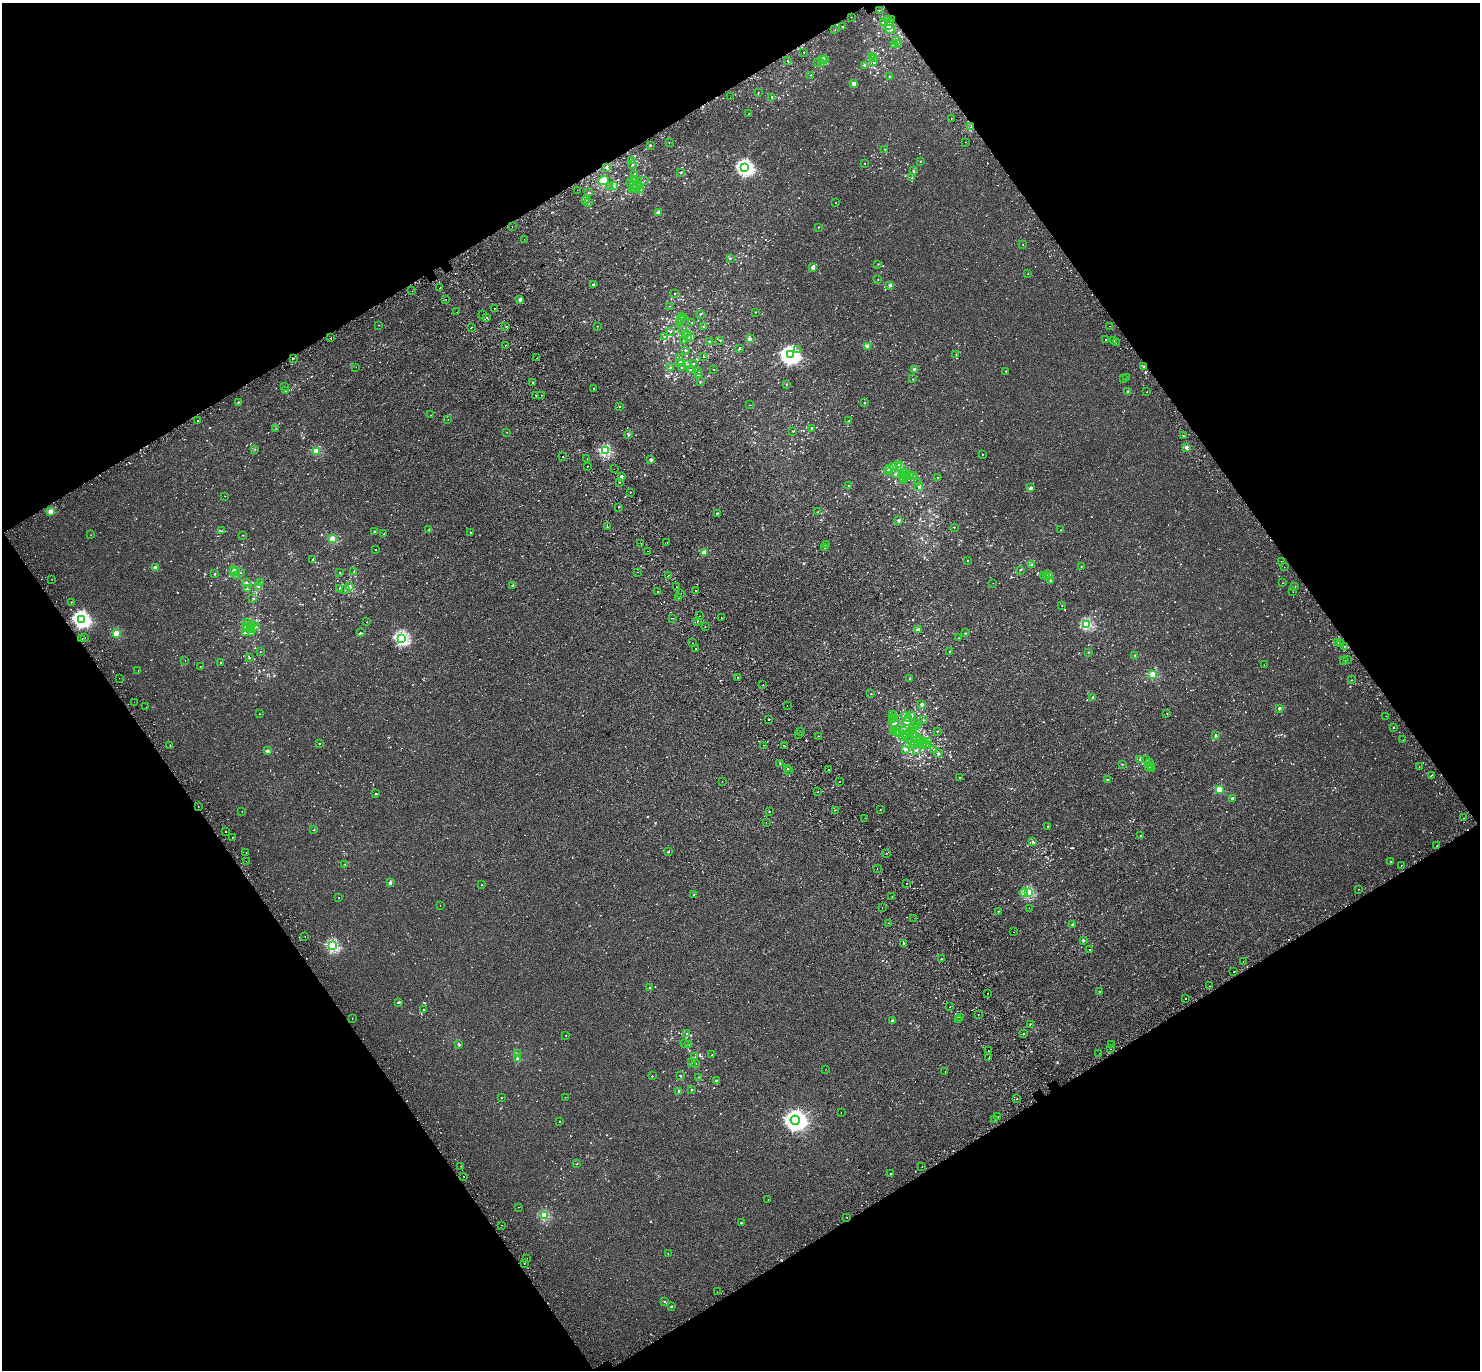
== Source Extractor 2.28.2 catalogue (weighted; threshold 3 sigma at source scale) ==
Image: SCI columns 78-5987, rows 233-5701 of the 6079 x 5979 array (HDU 1 of 3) = the unmasked area's bounding box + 8 px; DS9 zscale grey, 4 x 4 block average (1 PNG px = mean of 4 x 4 image px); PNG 1482 x 1372 px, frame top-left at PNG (2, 3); each listed source drawn as its Kron ellipse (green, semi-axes under 4 px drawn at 4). Shown black and unused: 48% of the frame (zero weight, under 2 of 3 exposures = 5% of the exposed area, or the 3 px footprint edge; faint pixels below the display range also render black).
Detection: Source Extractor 2.28.2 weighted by HDU 2 'WHT'. Background 0.00379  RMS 0.0027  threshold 0.012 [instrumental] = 3 sigma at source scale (4.5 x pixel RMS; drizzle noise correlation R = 1.50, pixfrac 1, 0.0396/0.0396 arcsec/px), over >= 5 px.
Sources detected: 1415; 12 too faint to see at this stretch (4 x 4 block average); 46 cosmic-ray / hot-pixel residue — neither listed nor drawn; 78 coinciding with a brighter row at this scale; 17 inside a brighter listed object's ellipse — not listed separately; of the other 1262, all 500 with FLUX_AUTO >= 0.655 (the completeness limit of this list) listed and drawn (762 fainter detections not listed), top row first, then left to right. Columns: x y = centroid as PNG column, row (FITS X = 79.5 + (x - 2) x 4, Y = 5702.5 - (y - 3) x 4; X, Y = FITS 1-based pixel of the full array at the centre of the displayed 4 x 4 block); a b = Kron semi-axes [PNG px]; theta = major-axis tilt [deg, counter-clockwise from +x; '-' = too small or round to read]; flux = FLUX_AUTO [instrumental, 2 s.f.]
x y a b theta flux
879 11 2 2 - 2.3
851 17 2 2 - 1.6
888 19 2 2 - 0.75
892 20 2 2 - 1.3
884 22 2 2 - 2.4
890 22 3 3 - 2.4
889 25 2 2 - 12
842 27 2 2 - 1.5
890 29 5 4 - 6
835 30 2 2 - 0.84
896 40 2 2 - 2.8
899 43 4 2 - 2.2
895 44 3 2 - 1.4
804 52 2 2 - 1.4
872 56 2 2 - 0.73
874 58 2 2 - 0.78
822 60 2 2 - 1.2
825 60 2 2 - 4
787 61 2 2 - 2.5
873 61 2 2 - 0.83
818 63 2 2 - 1.3
821 63 3 2 - 1.3
864 65 3 2 - 2.3
810 75 2 2 - 0.84
889 77 2 2 - 1.6
854 84 2 2 - 19
758 92 2 2 - 0.92
730 97 2 2 - 0.81
772 97 2 2 - 1.3
749 114 2 2 - 0.8
951 119 2 2 - 6
971 127 2 2 - 1.3
965 142 2 2 - 0.74
669 143 2 2 - 1
650 145 2 2 - 4.3
885 149 2 2 - 0.91
631 161 2 2 - 0.8
920 161 2 2 - 0.93
865 163 2 2 - 0.69
632 165 2 2 - 1.2
606 167 2 2 - 2.3
745 168 3 3 - 410
913 170 2 2 - 0.71
681 173 2 2 - 0.97
635 174 3 2 - 0.79
912 178 3 2 - 0.84
604 180 5 3 - 8.4
633 180 2 2 - 0.88
636 181 3 2 - 0.91
644 181 2 2 - 0.68
630 182 4 2 - 2.3
633 185 3 2 - 3.4
614 186 2 2 - 0.91
610 187 2 2 - 1.1
638 187 2 2 - 1.8
632 189 2 2 - 0.76
636 189 2 2 - 0.79
640 189 2 2 - 1.9
577 190 2 2 - 0.85
589 193 2 2 - 1.2
585 200 2 2 - 1.1
588 203 2 2 - 1.1
836 203 2 2 - 0.67
658 213 2 2 - 24
512 227 2 2 - 0.87
818 227 2 2 - 1.4
524 239 2 2 - 1.2
1023 245 2 2 - 0.82
730 258 2 2 - 1.8
878 264 2 2 - 0.82
813 267 2 2 - 19
1028 274 2 2 - 0.76
878 279 2 2 - 0.81
593 284 2 2 - 1.2
890 285 3 2 - 2.8
440 288 2 2 - 3.5
412 291 2 2 - 1.1
675 293 2 2 - 0.9
446 299 2 2 - 2.2
520 299 2 2 - 12
669 306 2 2 - 0.88
494 308 2 2 - 3.5
457 312 2 2 - 1.4
756 312 2 2 - 0.79
483 314 2 2 - 0.71
700 314 2 2 - 2.8
681 317 2 2 - 1.4
487 318 2 2 - 9.5
683 318 2 2 - 0.71
681 319 3 2 - 1.2
680 322 3 2 - 0.72
692 322 2 2 - 0.94
379 325 2 2 - 1.1
506 326 2 2 - 2.1
597 326 2 2 - 0.7
1110 326 2 2 - 1.4
471 327 2 2 - 2.4
703 327 2 2 - 1.7
683 329 2 2 - 1
670 331 2 2 - 1.8
686 333 2 2 - 2
664 337 2 2 - 1.1
691 337 2 2 - 10
331 338 2 2 - 2.3
689 338 2 2 - 0.82
750 339 2 2 - 1.9
1105 339 2 2 - 2.8
684 340 2 2 - 0.68
720 340 2 2 - 0.7
1114 340 2 2 - 1.3
709 341 2 2 - 1.6
1116 343 2 2 - 0.72
505 345 2 2 - 2.1
867 346 2 2 - 19
740 348 2 2 - 1.4
797 350 2 2 - 0.78
686 351 2 2 - 1.7
956 354 2 2 - 0.97
790 355 4 4 - 660
703 356 2 2 - 0.78
679 357 2 2 - 0.83
293 358 2 2 - 0.8
537 358 2 2 - 1.4
680 362 2 2 - 2
688 364 2 2 - 1
694 364 2 2 - 1.8
356 367 2 2 - 0.75
1144 367 2 2 - 3.4
671 368 2 2 - 0.88
681 368 2 2 - 1.1
691 369 2 2 - 0.74
714 369 2 2 - 3
914 369 2 2 - 11
699 371 2 2 - 1.1
1006 371 2 2 - 1.5
698 375 2 2 - 2.2
1126 377 2 2 - 2.5
1123 378 2 2 - 0.75
913 379 2 2 - 0.82
700 382 2 2 - 1.7
532 383 2 2 - 2.1
786 384 2 2 - 0.75
284 386 2 2 - 1.1
593 388 2 2 - 0.67
285 391 3 2 - 0.83
1128 392 2 2 - 4.1
1147 392 2 2 - 0.99
536 395 2 2 - 1.1
542 395 2 2 - 1.4
238 402 2 2 - 1.9
865 403 2 2 - 2
750 405 2 2 - 0.85
620 407 2 2 - 1.9
430 415 2 2 - 0.67
448 419 2 2 - 0.83
197 421 2 2 - 1.3
849 421 2 2 - 1.6
276 428 2 2 - 0.75
811 428 2 2 - 0.86
793 431 2 2 - 1
507 432 2 2 - 0.9
628 435 2 2 - 2.5
1183 436 2 2 - 1.6
1186 447 2 2 - 19
255 449 3 2 - 0.72
605 450 2 2 - 170
317 451 2 2 - 55
982 454 2 2 - 0.8
562 457 2 2 - 4
587 459 2 2 - 1.5
651 460 2 2 - 11
898 464 3 2 - 5.5
587 466 2 2 - 18
894 466 2 2 - 1.6
901 466 2 2 - 0.79
889 468 3 2 - 1.9
614 469 2 2 - 0.67
887 471 2 2 - 2
906 472 2 2 - 2.6
904 473 2 2 - 1
896 474 2 2 - 3.2
906 475 3 2 - 1.3
909 475 2 2 - 0.83
621 476 2 2 - 9
913 476 2 2 - 0.69
903 477 2 2 - 2.9
937 477 2 2 - 0.72
903 480 2 2 - 4.1
619 482 2 2 - 3
917 482 2 2 - 0.67
848 486 2 2 - 0.99
919 487 2 2 - 4.2
1030 488 2 2 - 14
630 492 2 2 - 2.6
225 496 2 2 - 0.77
618 507 2 2 - 2.1
51 511 2 2 - 40
818 512 2 2 - 0.73
717 513 2 2 - 3.7
899 520 2 2 - 8.9
607 527 2 2 - 2.3
954 527 2 2 - 0.81
429 530 2 2 - 1.1
1061 530 2 2 - 1.7
221 531 2 2 - 0.91
375 532 2 2 - 1.3
470 532 2 2 - 1.6
384 533 2 2 - 0.8
91 535 2 2 - 0.82
243 535 2 2 - 1.3
332 538 2 2 - 46
667 542 2 2 - 1.2
641 544 2 2 - 2.5
826 545 2 2 - 1.5
825 547 2 2 - 2.2
376 550 2 2 - 0.74
648 551 2 2 - 0.72
704 552 2 2 - 32
312 560 2 2 - 1.5
967 561 2 2 - 0.75
1281 561 2 2 - 1.3
1032 564 2 2 - 2.4
1081 566 2 2 - 1.5
1284 567 2 2 - 0.89
155 568 2 2 - 15
234 570 4 2 - 2
1020 570 2 2 - 1.1
354 571 3 2 - 0.73
234 572 2 2 - 4.8
638 572 2 2 - 0.84
240 573 2 2 - 0.69
340 573 2 2 - 1.6
214 574 2 2 - 2.5
237 575 2 2 - 1.3
669 575 2 2 - 3.8
1049 575 4 2 - 3.9
1043 576 2 2 - 0.71
1047 577 2 2 - 0.7
52 579 2 2 - 2.1
1050 581 2 2 - 1.4
261 582 2 2 - 0.73
246 583 3 2 - 2.3
993 583 2 2 - 1.8
1283 583 2 2 - 1.3
513 585 2 2 - 5.9
258 586 2 2 - 1.7
350 587 3 3 - 2.1
676 587 2 2 - 1.1
1295 587 2 2 - 4.9
340 588 2 2 - 1.5
247 589 2 2 - 0.79
346 589 2 2 - 0.65
696 590 2 2 - 1.9
658 592 2 2 - 4.3
1293 592 2 2 - 1.1
681 593 2 2 - 1.5
253 598 2 2 - 0.75
679 598 2 2 - 0.7
71 602 2 2 - 1.4
1062 606 2 2 - 0.7
699 616 2 2 - 2.8
673 618 2 2 - 2.9
721 618 2 2 - 3.6
81 619 3 3 - 510
697 621 2 2 - 2.2
367 622 2 2 - 0.82
246 623 2 2 - 0.7
1087 624 2 2 - 130
251 625 4 2 - 2.1
245 626 2 2 - 1.1
705 626 2 2 - 1.1
247 627 2 2 - 0.77
255 627 3 2 - 2.2
250 629 3 2 - 1.1
918 630 4 2 - 5.2
116 633 2 2 - 50
245 633 2 2 - 1.9
251 633 2 2 - 2.2
360 633 2 2 - 1.8
966 633 2 2 - 0.94
85 638 2 2 - 1.9
401 638 2 2 - 240
959 638 2 2 - 1.6
82 639 2 2 - 2
693 643 2 2 - 5.4
1337 643 2 2 - 1.8
1340 644 2 2 - 1.1
1344 646 2 2 - 0.96
695 649 2 2 - 1.1
950 651 2 2 - 1.1
260 652 2 2 - 1.1
1088 652 2 2 - 1.3
1135 655 2 2 - 2
249 658 2 2 - 0.92
1344 660 2 2 - 1.1
1347 660 2 2 - 2.1
185 661 2 2 - 0.89
221 662 2 2 - 0.7
1264 665 2 2 - 0.8
200 666 2 2 - 0.71
138 671 2 2 - 0.73
1153 675 2 2 - 67
737 677 2 2 - 2.5
119 678 2 2 - 2.5
910 679 2 2 - 1.3
1351 680 2 2 - 1.5
763 685 2 2 - 1.9
871 694 2 2 - 0.97
1093 697 2 2 - 4
134 702 2 2 - 1.8
922 704 3 3 - 3
787 706 2 2 - 0.93
146 707 2 2 - 1.5
1279 708 2 2 - 9.1
1167 713 2 2 - 1
259 714 2 2 - 0.7
892 714 3 2 - 1.2
904 716 2 2 - 2.1
911 716 2 2 - 1.9
1386 716 2 2 - 1.2
894 717 3 2 - 1.4
769 719 2 2 - 2
908 719 3 2 - 2.4
892 720 2 2 - 0.93
923 720 2 2 - 0.86
907 722 4 3 - 2.9
894 723 5 3 - 3.5
918 724 2 2 - 1.7
913 727 3 2 - 0.8
916 727 3 2 - 1.3
1393 728 2 2 - 1.6
904 731 2 2 - 1.4
937 731 2 2 - 1
801 732 2 2 - 1.5
894 732 2 2 - 0.68
897 732 3 2 - 3
909 732 4 2 - 1.2
899 733 2 2 - 2.1
798 734 2 2 - 2.8
907 734 2 2 - 0.66
914 735 2 2 - 1.6
818 736 2 2 - 1.8
902 736 3 2 - 1.4
905 736 3 2 - 1.5
1215 736 2 2 - 2
917 737 3 2 - 1.4
919 739 2 2 - 1.3
909 740 2 2 - 0.68
1403 740 2 2 - 1.5
915 741 2 2 - 0.95
921 741 2 2 - 2.3
923 742 2 2 - 1.3
928 742 3 2 - 0.82
319 743 2 2 - 2.3
918 743 2 2 - 0.98
920 743 2 2 - 1.1
914 744 2 2 - 0.88
763 745 2 2 - 1.5
927 745 2 2 - 1.1
170 746 2 2 - 0.89
785 746 2 2 - 3.6
923 746 4 3 - 2.4
905 749 2 2 - 2.3
934 749 2 2 - 1.9
916 750 3 2 - 1.7
268 751 2 2 - 10
939 753 2 2 - 1.2
1140 759 2 2 - 1.2
1147 759 2 2 - 0.71
1149 763 2 2 - 0.98
780 764 2 2 - 1.5
1122 765 2 2 - 0.8
1152 766 2 2 - 0.85
1419 766 2 2 - 0.91
1149 767 3 2 - 1.3
788 769 2 2 - 3.6
828 769 2 2 - 4.8
1152 769 3 2 - 0.93
789 771 2 2 - 1.4
1431 775 2 2 - 5.6
960 777 2 2 - 0.85
1108 779 2 2 - 1.5
722 781 2 2 - 0.94
840 781 2 2 - 0.86
1219 789 2 2 - 43
818 792 2 2 - 1.2
376 794 2 2 - 3
1232 798 2 2 - 13
198 807 2 2 - 2
880 809 2 2 - 1.5
835 810 2 2 - 2.2
242 811 2 2 - 0.66
769 811 2 2 - 2.5
865 818 2 2 - 1.2
1464 818 2 2 - 1.6
766 822 2 2 - 1.5
1047 826 2 2 - 0.92
314 830 2 2 - 0.68
225 831 2 2 - 1.7
1140 836 2 2 - 0.96
232 837 2 2 - 1.3
1032 842 2 2 - 1.8
1437 846 2 2 - 1.3
246 852 2 2 - 5.7
668 852 2 2 - 1.9
886 854 2 2 - 2
246 861 2 2 - 1.3
1391 861 2 2 - 1.3
344 864 2 2 - 0.83
1401 865 2 2 - 1.5
877 869 2 2 - 2.7
390 883 2 2 - 11
906 883 2 2 - 0.9
482 885 2 2 - 1.5
1359 889 2 2 - 0.83
1028 892 2 2 - 130
1024 893 4 2 - 2.6
694 894 2 2 - 1.6
892 896 2 2 - 2.4
339 898 2 2 - 1.5
440 905 2 2 - 1.8
882 907 2 2 - 0.85
1029 908 2 2 - 0.81
998 911 2 2 - 1.3
914 918 2 2 - 1
889 923 2 2 - 3.2
1072 924 2 2 - 7.3
1014 932 2 2 - 0.69
305 936 2 2 - 0.82
1083 941 3 2 - 1.4
903 943 2 2 - 4.4
333 946 2 2 - 170
1089 949 2 2 - 0.87
941 959 2 2 - 2.2
1243 962 2 2 - 4.4
1234 972 2 2 - 1.4
1209 986 2 2 - 0.81
650 988 3 2 - 0.7
1100 992 2 2 - 2.6
988 993 2 2 - 2.4
1186 999 2 2 - 1.6
398 1002 3 2 - 1.4
950 1006 2 2 - 0.87
423 1010 2 2 - 1
978 1014 2 2 - 4.9
960 1017 2 2 - 1.8
352 1018 2 2 - 3.6
959 1020 2 2 - 0.93
892 1021 2 2 - 11
1030 1024 2 2 - 1.4
687 1033 2 2 - 1.1
1023 1034 2 2 - 1.4
566 1035 2 2 - 0.83
684 1043 2 2 - 1.2
459 1044 2 2 - 8.8
689 1044 2 2 - 0.72
1111 1044 2 2 - 0.92
1111 1049 2 2 - 0.84
988 1050 2 2 - 1.9
1099 1053 2 2 - 1.1
518 1054 2 2 - 0.73
712 1055 2 2 - 1.2
695 1056 2 2 - 1
989 1057 2 2 - 0.73
518 1059 2 2 - 3.9
691 1063 2 2 - 0.94
695 1064 2 2 - 0.77
826 1069 2 2 - 0.81
945 1071 2 2 - 1.6
680 1075 2 2 - 2.7
652 1076 2 2 - 1.2
698 1077 2 2 - 0.73
716 1081 2 2 - 5.8
691 1090 2 2 - 2
678 1091 2 2 - 3.5
565 1097 2 2 - 1.1
501 1098 2 2 - 1.2
1017 1099 2 2 - 1.1
841 1112 2 2 - 0.81
998 1117 2 2 - 0.87
994 1119 2 2 - 1.6
795 1120 5 4 - 1200
559 1122 2 2 - 1.5
577 1164 2 2 - 0.8
461 1166 2 2 - 2.8
922 1167 2 2 - 2.9
890 1174 2 2 - 2.3
464 1176 2 2 - 1
768 1199 2 2 - 0.76
518 1207 2 2 - 0.94
544 1216 2 2 - 91
847 1217 2 2 - 2.1
741 1223 3 2 - 1.1
502 1225 2 2 - 1.7
668 1254 2 2 - 1.7
527 1258 2 2 - 3.9
524 1263 2 2 - 0.93
717 1292 2 2 - 0.7
665 1301 2 2 - 0.91
671 1306 2 2 - 4.1
Overlapping masked pixels (flux is a lower limit): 2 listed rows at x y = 892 20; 198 807
Diffuse or blended objects may show on this block-average render without a row.